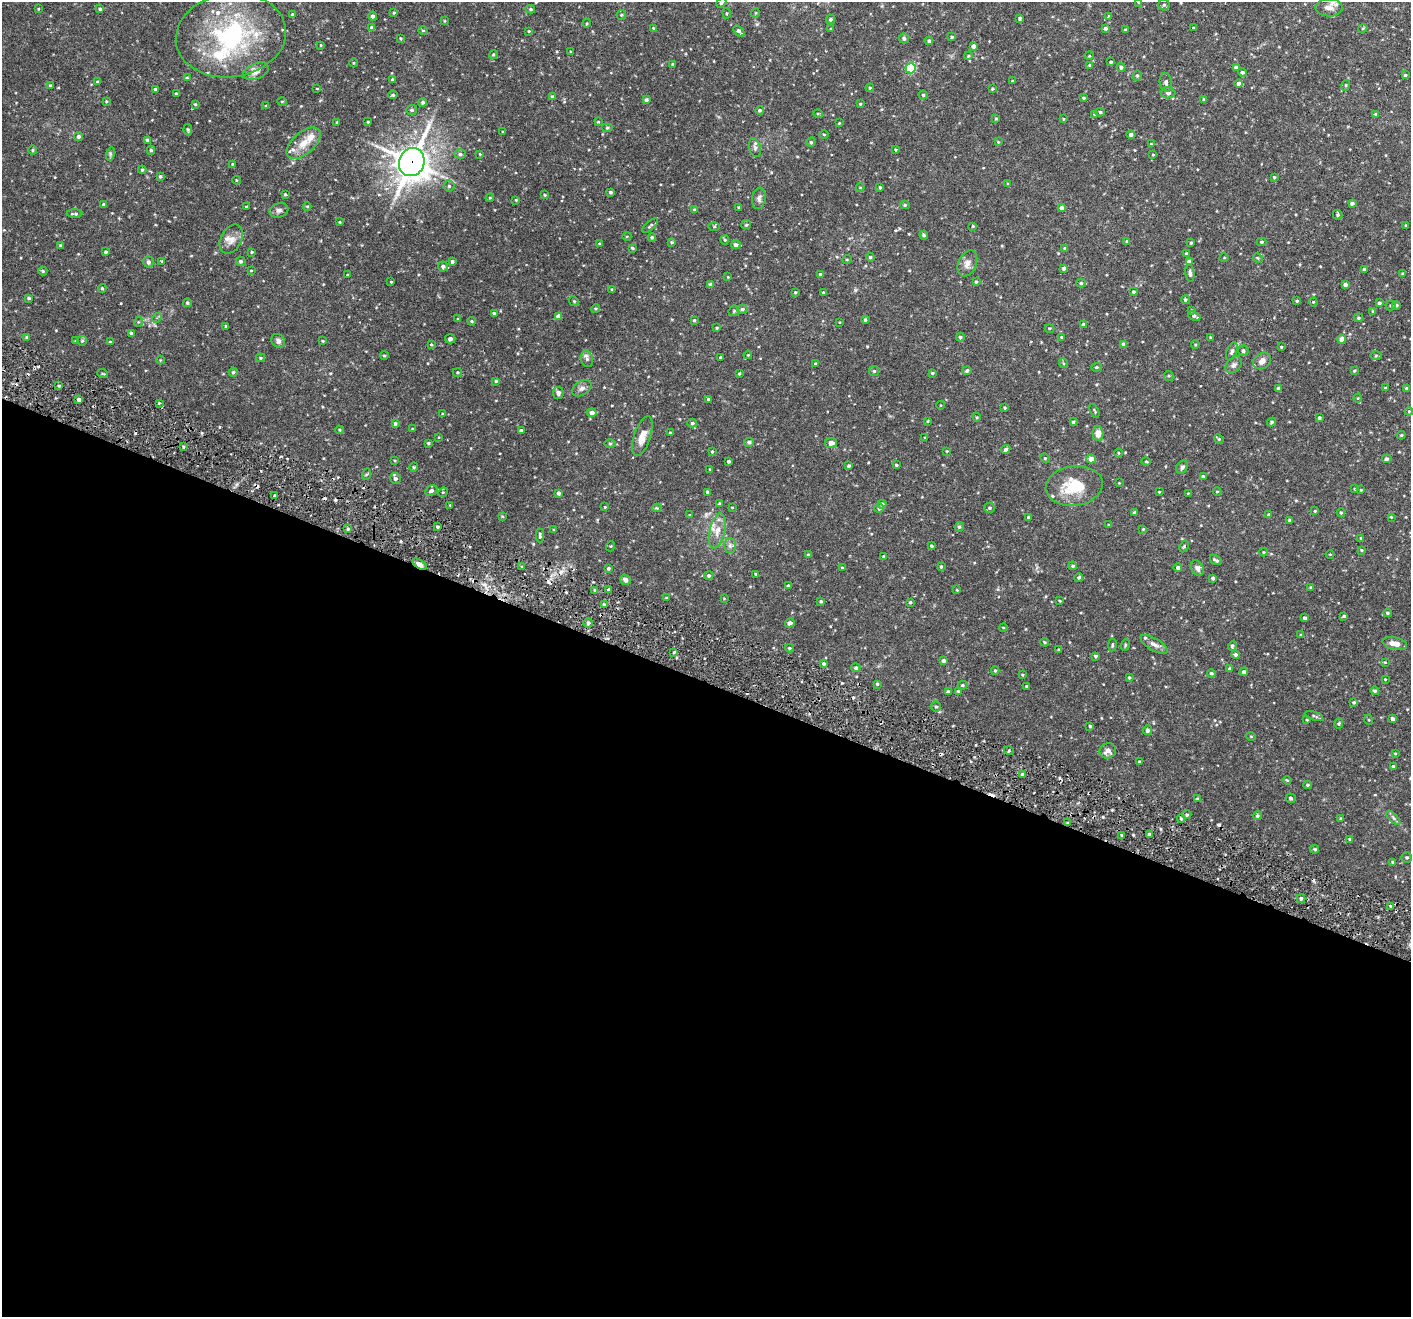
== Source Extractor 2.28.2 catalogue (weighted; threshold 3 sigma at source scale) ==
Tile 14 of 4 x 4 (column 2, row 4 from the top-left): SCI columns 1410-2818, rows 274-1588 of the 5635 x 5672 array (HDU 1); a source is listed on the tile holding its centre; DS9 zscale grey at full resolution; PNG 1413 x 1319 px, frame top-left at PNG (2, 2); each listed source drawn as its Kron ellipse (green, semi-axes under 4 px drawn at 4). Shown black and unused: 48% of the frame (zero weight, under 3 of 6 exposures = <1% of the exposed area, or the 3 px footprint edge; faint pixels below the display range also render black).
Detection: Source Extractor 2.28.2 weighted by HDU 2 'WHT'; one run over the whole footprint, this tile lists its part. Background 0.0326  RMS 0.0027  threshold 0.0109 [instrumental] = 3 sigma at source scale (4.09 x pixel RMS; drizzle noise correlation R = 1.36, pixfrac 0.8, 0.05/0.05 arcsec/px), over >= 5 px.
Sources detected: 475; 13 cosmic-ray / hot-pixel residue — neither listed nor drawn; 9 inside a brighter listed object's ellipse — not listed separately; the other 453 listed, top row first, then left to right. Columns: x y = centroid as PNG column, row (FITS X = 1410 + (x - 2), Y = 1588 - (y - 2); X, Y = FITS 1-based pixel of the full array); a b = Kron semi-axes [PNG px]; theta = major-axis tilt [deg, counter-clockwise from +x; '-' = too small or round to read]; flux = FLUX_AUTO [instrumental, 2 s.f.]
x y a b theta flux
1138 2 3 2 - 0.18
721 3 5 4 - 0.46
1164 5 5 5 - 0.38
1329 8 13 9 -1 1.7
38 9 3 2 - 0.17
100 9 4 4 - 0.33
530 9 5 4 - 0.35
394 13 3 3 - 0.23
727 13 5 3 - 0.22
755 13 5 3 - 0.18
293 14 4 3 - 0.28
621 15 5 4 - 0.26
373 16 4 4 - 0.55
1108 16 4 3 - 0.3
1020 18 3 3 - 0.36
831 19 4 4 - 0.41
444 21 4 2 - 0.17
587 23 4 3 - 0.22
372 28 4 4 - 0.75
653 28 3 3 - 0.2
1105 28 4 3 - 0.45
1193 28 3 2 - 0.27
1363 28 4 3 - 0.21
831 29 3 3 - 0.24
423 30 5 3 - 0.2
1125 30 3 3 - 0.27
529 31 3 3 - 0.19
739 31 6 3 -44 0.65
231 35 55 41 8 33
952 37 3 3 - 0.3
401 38 4 3 - 0.24
904 38 5 5 - 0.53
929 41 4 4 - 0.39
321 45 4 3 - 0.21
973 46 4 4 - 0.89
570 52 3 3 - 0.2
493 55 4 3 - 0.23
968 56 4 3 - 0.25
1089 56 5 3 - 0.2
1111 62 3 3 - 0.3
354 63 4 3 - 0.18
673 64 3 3 - 0.37
1090 65 4 4 - 0.29
1121 67 4 4 - 0.61
1236 67 4 3 - 0.51
911 68 5 5 - 16
256 71 13 7 22 1.8
1242 72 5 4 - 0.39
1137 75 5 4 - 0.32
1405 75 4 4 - 0.25
187 78 4 4 - 0.29
393 80 3 3 - 0.44
1012 81 3 2 - 0.15
97 82 3 3 - 0.23
1166 82 9 6 -83 0.72
1239 83 4 4 - 0.72
1346 85 5 3 - 0.22
50 86 3 3 - 0.43
870 88 4 4 - 0.27
155 89 3 3 - 0.36
317 89 4 2 - 0.15
992 89 3 3 - 0.23
1168 93 7 5 -3 0.56
177 94 4 3 - 0.37
393 95 5 4 - 0.37
923 95 4 4 - 0.32
552 97 4 3 - 0.55
1084 98 4 3 - 0.31
646 100 3 3 - 0.49
1204 100 3 3 - 0.34
106 101 4 3 - 0.21
282 101 5 3 - 0.23
423 102 4 4 - 0.44
195 104 4 4 - 0.25
860 104 4 3 - 0.23
266 106 4 4 - 0.27
412 110 5 5 - 0.4
760 110 4 4 - 0.38
1100 112 4 4 - 0.32
818 114 5 3 - 0.18
1095 114 4 4 - 0.56
1376 114 4 3 - 0.27
996 119 4 3 - 0.27
1063 119 4 3 - 0.16
337 122 3 3 - 0.3
368 122 3 2 - 0.24
598 122 3 3 - 0.21
839 123 3 2 - 0.16
607 128 6 4 0 0.32
188 130 6 4 -80 0.33
502 132 3 2 - 0.15
824 134 4 3 - 0.2
1131 134 4 4 - 0.63
78 137 4 4 - 0.56
147 140 4 4 - 0.52
811 142 4 4 - 0.32
998 142 4 3 - 0.2
303 143 20 11 41 3.1
1151 144 3 3 - 0.16
755 148 9 6 -73 0.67
32 150 5 3 - 0.23
151 150 4 4 - 0.33
896 150 4 3 - 0.21
110 154 6 4 73 0.38
460 154 6 5 - 0.47
480 154 3 3 - 0.17
1153 155 4 3 - 0.15
412 162 14 12 69 330
233 164 3 3 - 0.31
142 170 4 4 - 0.31
160 176 3 3 - 0.31
1274 177 3 3 - 0.23
236 180 4 3 - 0.17
1008 184 4 4 - 0.21
449 186 5 5 - 0.41
860 187 4 3 - 0.17
880 187 4 3 - 0.23
610 192 4 4 - 0.43
285 194 4 3 - 0.3
545 195 4 4 - 0.19
490 198 4 3 - 0.21
759 198 11 7 82 0.8
516 200 4 3 - 0.21
1352 203 4 3 - 0.62
103 204 4 3 - 0.31
905 205 4 4 - 0.29
307 206 4 3 - 0.19
246 207 3 3 - 0.43
739 207 3 3 - 0.26
1062 208 4 4 - 1.3
279 210 9 7 15 0.79
695 210 4 4 - 0.31
75 214 8 3 0 0.44
1338 215 5 4 - 0.45
340 222 3 3 - 0.17
746 225 5 4 - 0.25
1406 225 3 2 - 0.18
650 226 9 3 42 0.35
973 226 4 3 - 0.21
714 227 5 4 - 0.24
924 235 4 3 - 0.42
627 236 4 3 - 0.17
652 237 4 3 - 0.36
231 239 15 10 63 1.9
725 240 5 4 - 0.28
1127 241 3 3 - 0.35
672 242 4 4 - 0.3
1261 242 5 4 - 0.35
599 243 4 3 - 0.22
1191 243 4 3 - 0.22
60 245 3 3 - 0.19
736 245 5 4 - 0.78
632 248 3 3 - 0.33
1065 248 4 4 - 0.42
105 252 3 3 - 0.35
252 252 4 3 - 0.21
1186 254 3 3 - 0.25
870 257 4 4 - 0.35
1224 258 5 3 - 0.18
1258 258 5 4 - 0.25
847 259 5 3 - 0.19
162 261 4 3 - 0.23
241 261 5 4 - 0.53
452 261 4 4 - 0.4
1189 261 4 4 - 0.84
148 262 6 5 - 0.59
967 263 14 9 66 1.5
443 267 5 5 - 0.7
1064 268 4 4 - 0.58
1364 269 4 3 - 0.33
251 270 4 3 - 0.17
43 271 4 3 - 0.3
1190 273 9 4 -83 0.61
820 274 3 3 - 0.25
1402 274 4 3 - 0.23
347 275 3 2 - 0.19
728 277 3 2 - 0.14
391 282 3 2 - 0.17
976 282 4 3 - 0.3
1081 283 4 4 - 0.34
710 284 4 3 - 0.33
1345 285 4 3 - 0.6
102 288 4 4 - 0.28
612 289 4 3 - 0.21
795 292 4 3 - 0.25
823 292 4 3 - 0.23
1133 292 4 3 - 0.33
29 298 3 3 - 0.33
1185 300 4 4 - 0.39
574 301 5 4 - 0.29
1297 301 3 3 - 0.23
1313 302 4 4 - 0.22
187 303 4 4 - 0.33
1379 303 4 3 - 0.42
1396 305 4 4 - 0.44
1391 306 5 5 - 0.34
596 309 4 4 - 0.28
742 309 5 4 - 0.35
1192 310 4 3 - 0.21
734 311 6 5 - 0.28
1373 311 4 4 - 0.2
494 314 3 3 - 0.48
558 316 4 4 - 1.3
1194 316 6 3 -24 0.55
157 318 5 4 - 0.34
1358 318 5 4 - 0.34
458 319 3 3 - 0.26
694 320 4 3 - 0.26
865 320 3 3 - 0.4
472 321 4 3 - 0.24
138 322 5 3 - 0.19
840 322 3 2 - 0.15
1083 324 4 3 - 0.32
226 326 3 3 - 0.29
717 328 3 3 - 0.23
1049 328 5 3 - 0.19
131 333 4 4 - 0.41
27 337 4 4 - 0.48
960 337 4 3 - 0.37
1062 337 4 3 - 0.29
1210 337 3 3 - 0.19
450 339 5 4 - 0.52
1342 339 4 4 - 2.3
75 341 4 4 - 0.19
82 341 5 4 - 0.32
278 341 7 6 - 0.68
323 341 3 3 - 0.2
110 342 3 3 - 0.22
431 344 4 3 - 0.22
1124 344 4 4 - 0.88
1195 344 4 3 - 0.24
1281 347 3 2 - 0.22
1232 351 9 5 69 0.56
1243 351 5 5 - 0.52
384 355 4 3 - 0.27
748 355 4 3 - 0.18
1376 356 6 4 1 0.28
721 357 3 3 - 0.32
260 358 4 4 - 0.26
587 359 8 6 -76 0.62
160 360 4 3 - 0.16
1262 361 10 7 37 1.1
1063 363 5 3 - 0.25
815 364 4 3 - 0.33
1234 365 9 6 48 0.8
1096 367 5 4 - 0.28
874 371 5 5 - 0.34
967 371 4 3 - 0.38
1355 371 4 3 - 0.27
233 372 4 4 - 0.34
457 372 4 3 - 0.25
932 373 4 3 - 0.29
103 374 5 3 - 0.2
739 374 3 3 - 0.29
1169 376 5 4 - 0.27
496 381 4 3 - 0.33
59 386 4 2 - 0.25
582 388 10 7 32 0.9
1278 388 3 3 - 0.41
1385 388 3 3 - 0.18
1407 388 3 3 - 0.39
558 393 6 5 - 0.64
1358 398 4 4 - 0.21
708 399 3 3 - 0.24
79 400 4 4 - 0.78
159 403 3 3 - 0.22
941 405 4 3 - 0.16
1005 408 3 2 - 0.23
1095 411 7 3 -64 0.27
1409 411 4 3 - 0.19
592 413 5 4 - 1.1
443 414 4 3 - 0.2
977 417 4 3 - 0.22
1319 418 3 3 - 0.37
927 421 3 2 - 0.26
1073 422 3 3 - 0.38
1272 422 4 3 - 0.29
692 423 5 4 - 0.35
395 424 4 4 - 0.41
412 429 3 3 - 0.18
339 430 4 3 - 0.24
521 431 4 3 - 0.43
670 433 3 3 - 0.25
1098 434 7 5 -88 1.8
1401 435 4 4 - 0.28
642 436 21 8 71 2.5
439 437 3 2 - 0.14
925 438 3 3 - 0.2
1219 439 5 4 - 0.28
749 442 5 4 - 0.56
428 443 3 3 - 0.27
831 443 6 5 - 0.99
610 444 5 3 - 0.23
183 447 4 2 - 0.24
1006 449 5 4 - 0.45
712 451 3 2 - 0.27
947 451 4 4 - 0.18
1118 453 5 3 - 0.21
1045 458 5 4 - 0.26
1091 459 4 4 - 1.7
1387 459 5 4 - 0.55
395 461 2 2 - 0.16
729 461 3 3 - 0.39
1146 461 4 3 - 0.2
896 465 4 3 - 0.25
849 466 3 3 - 0.39
414 467 4 4 - 0.27
1182 467 7 5 59 0.58
710 469 4 2 - 0.15
367 474 6 4 69 0.27
1203 477 4 3 - 0.3
395 478 5 5 - 0.68
1119 483 3 3 - 0.15
1074 486 29 20 7 7.9
1355 489 3 2 - 0.17
431 490 6 5 - 0.6
1361 490 3 3 - 0.16
1217 491 4 3 - 0.18
443 492 5 4 - 0.23
708 492 3 3 - 0.44
1159 492 3 3 - 0.18
558 493 4 3 - 0.53
1188 493 3 2 - 0.14
274 495 3 2 - 0.24
719 503 4 3 - 0.2
882 504 4 4 - 0.61
450 505 3 3 - 0.17
605 507 3 3 - 0.19
732 507 3 2 - 0.14
657 508 4 4 - 0.21
879 508 5 4 - 0.56
989 508 5 5 - 0.4
1315 511 3 3 - 0.18
1134 512 3 2 - 0.24
1341 513 4 3 - 0.32
690 515 4 3 - 0.18
1269 515 4 3 - 0.42
502 516 3 3 - 0.2
1029 517 3 3 - 0.44
1391 517 4 3 - 0.19
1289 520 4 3 - 0.28
1109 525 3 3 - 0.18
437 527 3 3 - 0.34
959 527 5 4 - 0.42
348 529 3 3 - 0.32
1143 529 3 3 - 0.17
554 530 4 2 - 0.15
717 531 18 7 77 2.2
540 535 7 3 89 0.41
1361 538 4 3 - 0.18
730 545 7 6 - 0.66
611 546 5 3 - 0.18
931 546 3 3 - 0.32
1184 546 6 4 64 0.3
1362 550 4 3 - 0.24
1263 552 4 4 - 0.24
1330 554 4 3 - 0.16
808 555 4 3 - 0.26
884 556 4 4 - 0.34
1216 560 6 3 -33 0.42
419 564 8 4 -32 1.3
1073 566 4 4 - 0.4
522 567 3 3 - 0.29
842 567 4 2 - 0.14
941 567 4 3 - 0.29
609 568 4 3 - 0.36
1178 568 4 4 - 0.69
1197 568 8 6 -58 0.79
756 574 3 2 - 0.19
709 576 4 4 - 0.42
1079 577 4 4 - 0.38
1213 578 3 3 - 0.41
625 580 5 4 - 0.76
788 586 3 3 - 0.54
1311 588 3 3 - 0.32
595 590 4 3 - 0.33
609 590 3 3 - 0.69
957 590 4 3 - 0.17
666 598 4 2 - 0.15
724 598 4 2 - 0.14
821 601 3 3 - 0.32
1060 601 3 3 - 0.18
910 602 3 3 - 0.29
604 605 3 3 - 0.32
1387 613 4 3 - 0.29
1344 616 4 3 - 0.34
1305 618 4 3 - 0.48
588 623 5 4 - 0.37
790 623 5 4 - 0.68
1003 627 4 3 - 0.17
1301 635 4 3 - 0.18
1045 642 4 3 - 0.24
1154 644 15 6 -31 1.1
1395 644 13 6 -12 2
1112 645 6 3 79 0.29
1125 645 6 3 72 0.24
1232 646 5 4 - 0.41
789 648 4 3 - 0.29
1059 649 3 3 - 0.25
674 652 3 3 - 0.25
1235 655 4 4 - 0.56
1095 656 3 3 - 0.43
943 661 4 4 - 0.65
1385 662 4 4 - 0.19
824 664 4 3 - 0.4
856 668 4 4 - 0.45
1229 669 4 4 - 0.37
995 670 4 3 - 0.34
1244 672 4 4 - 0.6
1211 673 4 4 - 0.35
1022 675 4 3 - 0.2
1129 678 3 3 - 0.31
1385 679 2 2 - 0.16
877 684 3 3 - 0.26
962 685 5 4 - 0.27
1027 686 3 3 - 0.26
958 691 4 3 - 0.23
1375 691 4 4 - 0.39
948 692 3 3 - 0.5
1354 702 4 3 - 0.34
936 707 5 4 - 0.38
1314 716 9 4 -16 0.36
1392 719 4 3 - 0.59
1307 720 3 2 - 0.18
1369 720 5 3 - 0.21
1339 724 5 4 - 0.3
1090 726 3 3 - 0.28
1147 730 5 4 - 0.56
1251 736 4 3 - 0.15
1009 751 5 3 - 0.27
1108 751 8 7 - 1.2
1395 753 4 3 - 0.18
1139 762 3 3 - 0.29
1393 767 3 3 - 0.5
1022 774 3 3 - 0.46
1287 780 4 3 - 0.19
1308 785 4 3 - 0.32
1291 798 5 4 - 0.43
1197 799 4 3 - 0.28
1187 815 5 4 - 0.35
1257 816 5 4 - 0.41
1181 818 4 3 - 0.37
1341 818 3 3 - 0.22
1393 818 9 3 -45 0.46
1067 823 4 2 - 0.24
1149 834 3 3 - 0.4
1121 835 4 2 - 0.2
1350 839 4 3 - 0.31
1315 849 4 4 - 0.37
1407 857 5 5 - 0.34
1393 862 4 4 - 0.35
1301 899 4 4 - 0.43
1391 906 4 3 - 0.38
Overlapping masked pixels (flux is a lower limit): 3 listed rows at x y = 412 162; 419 564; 1067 823
Isophote crosses this tile's border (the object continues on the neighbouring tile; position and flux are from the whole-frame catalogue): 4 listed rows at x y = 1138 2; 721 3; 1329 8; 231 35